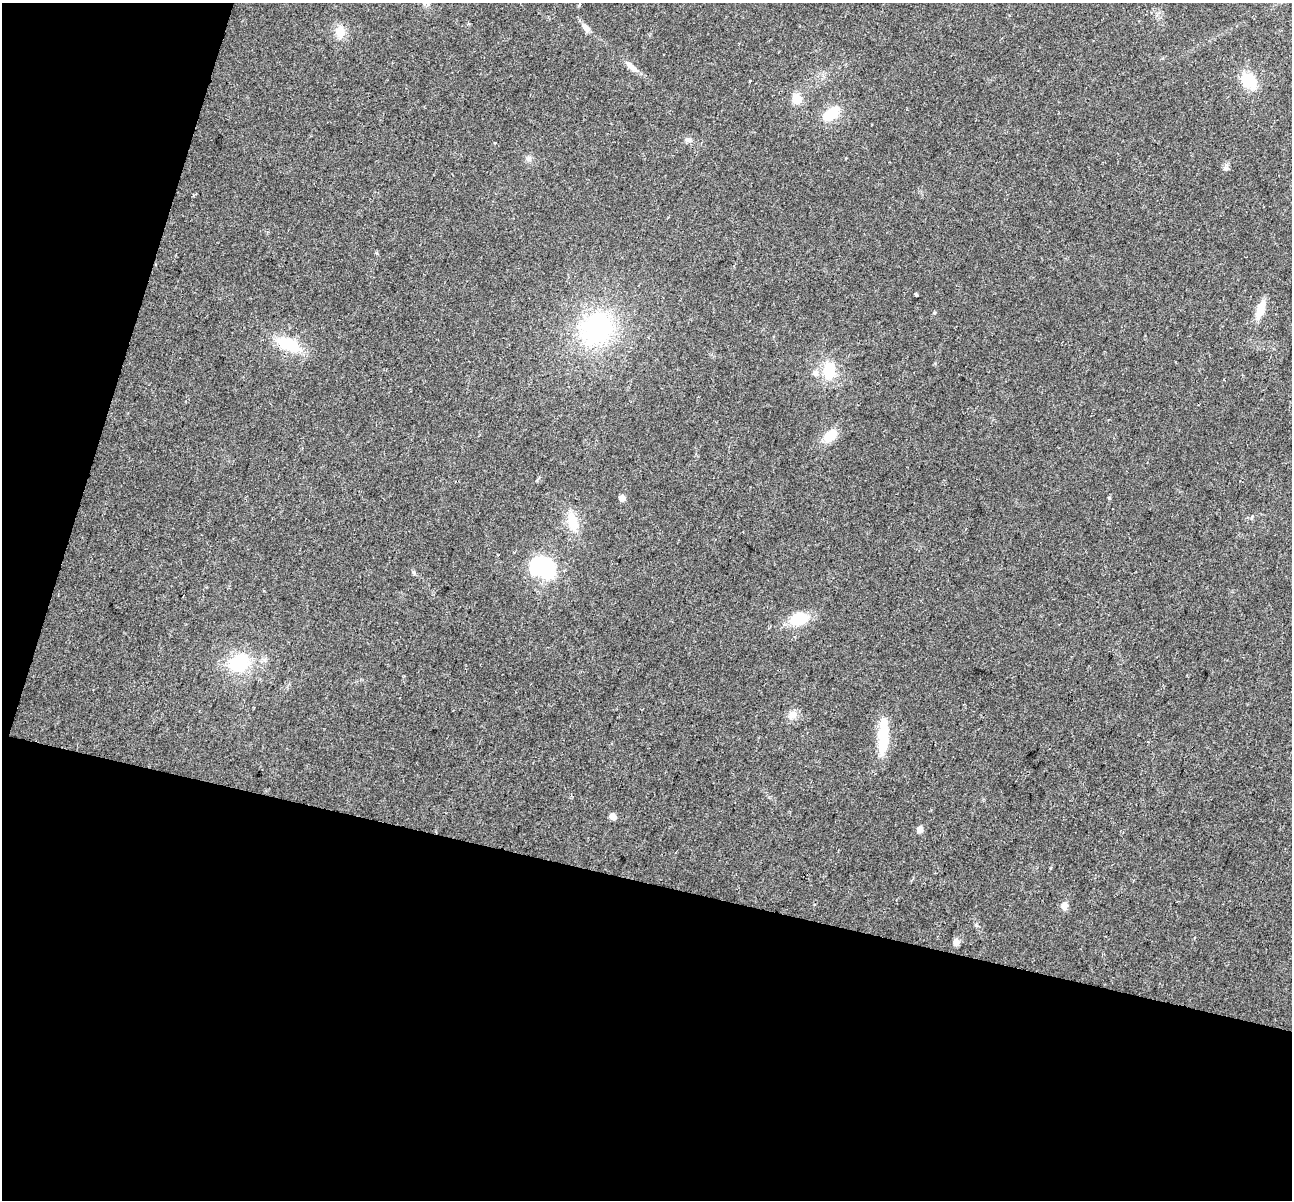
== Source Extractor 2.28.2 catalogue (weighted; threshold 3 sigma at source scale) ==
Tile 3 of 2 x 2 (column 1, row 2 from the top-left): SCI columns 1-1290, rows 126-1323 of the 2581 x 2663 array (HDU 1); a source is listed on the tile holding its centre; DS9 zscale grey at full resolution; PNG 1294 x 1202 px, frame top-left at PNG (2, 3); no overlay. Shown black and unused: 32% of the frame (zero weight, under 2 of 3 exposures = <1% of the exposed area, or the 3 px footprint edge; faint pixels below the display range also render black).
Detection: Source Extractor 2.28.2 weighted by HDU 2 'WHT'; one run over the whole footprint, this tile lists its part. Background 0.0466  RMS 0.0064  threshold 0.0288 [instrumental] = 3 sigma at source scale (4.5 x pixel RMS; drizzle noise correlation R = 1.50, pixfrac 1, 0.0396/0.0396 arcsec/px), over >= 5 px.
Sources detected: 31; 1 inside a brighter object's white glare — not listed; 1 inside a brighter listed object's ellipse — not listed separately; the other 29 listed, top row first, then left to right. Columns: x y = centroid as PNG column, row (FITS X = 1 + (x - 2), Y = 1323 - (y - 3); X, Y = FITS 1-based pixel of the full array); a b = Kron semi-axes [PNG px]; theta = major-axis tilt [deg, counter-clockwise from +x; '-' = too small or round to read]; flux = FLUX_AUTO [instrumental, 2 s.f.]
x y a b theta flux
586 28 12 7 -50 3.6
340 32 14 12 88 9
631 66 20 7 -42 4.8
750 81 3 3 - 2.7
1249 81 17 13 -49 19
796 99 6 5 - 28
831 113 17 11 39 17
688 140 8 6 -3 2
529 159 7 7 - 1.9
1226 168 7 4 0 1.3
916 295 3 3 - 1.2
1260 309 20 8 70 11
597 328 39 33 45 88
288 344 26 12 -24 28
829 371 20 14 90 19
830 436 16 11 42 12
622 498 5 5 - 6
1109 498 4 4 - 0.95
572 522 25 13 -73 14
546 569 35 25 -58 39
414 572 6 4 -88 0.89
799 619 18 12 16 20
239 663 24 21 15 33
792 715 12 10 61 4.9
883 737 44 11 87 24
613 816 5 5 - 5.2
920 829 7 6 - 3.2
1064 906 10 7 83 3.7
956 942 9 7 76 3
Unlisted compact peaks at least as high as the median listed source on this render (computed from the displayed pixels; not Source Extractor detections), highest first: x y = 934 313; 976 925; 495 143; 377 253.